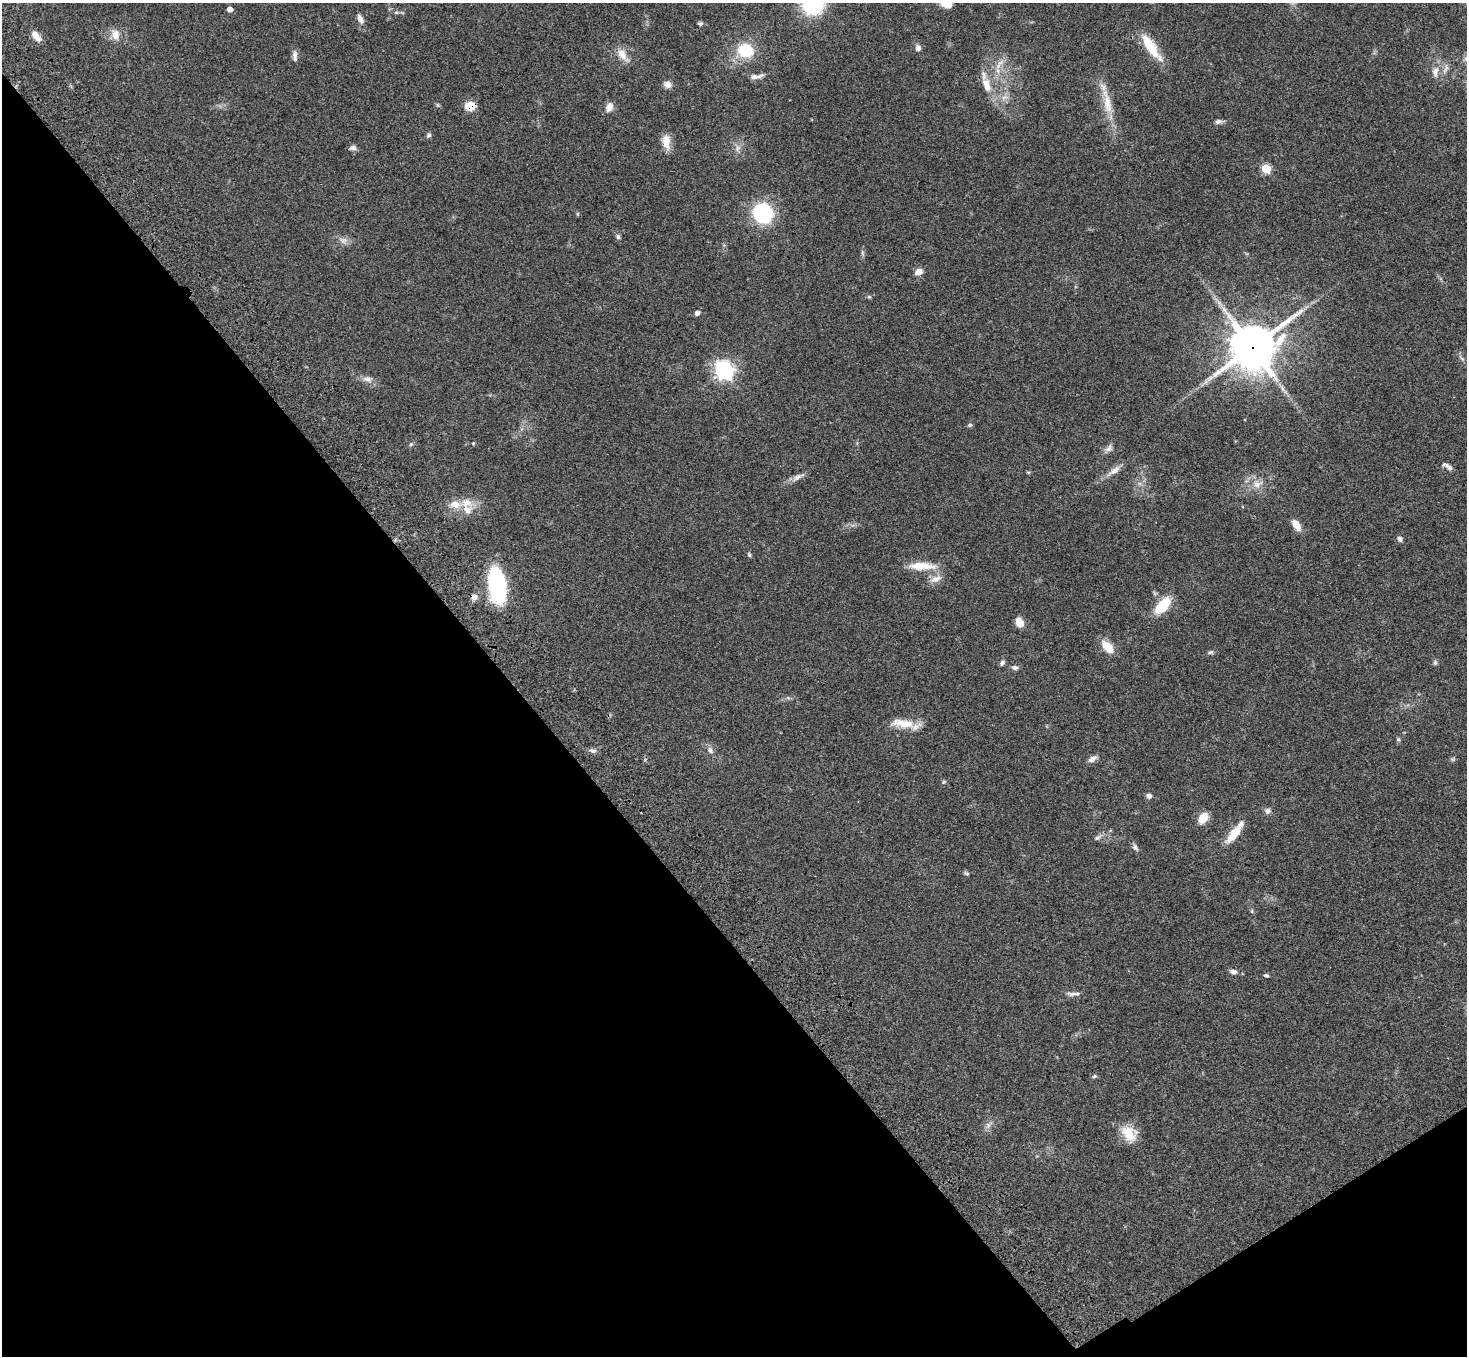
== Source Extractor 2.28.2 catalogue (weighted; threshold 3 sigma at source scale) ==
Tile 14 of 4 x 4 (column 2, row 4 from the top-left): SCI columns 1573-3037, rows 377-1730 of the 6070 x 6030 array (HDU 1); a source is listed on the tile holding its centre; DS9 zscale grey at full resolution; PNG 1469 x 1358 px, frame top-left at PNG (2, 3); no overlay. Shown black and unused: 37% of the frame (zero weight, under 3 of 4 exposures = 6% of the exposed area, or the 3 px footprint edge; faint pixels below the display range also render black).
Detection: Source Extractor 2.28.2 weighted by HDU 2 'WHT'; one run over the whole footprint, this tile lists its part. Background 0.0472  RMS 0.0052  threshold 0.0234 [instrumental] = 3 sigma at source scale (4.5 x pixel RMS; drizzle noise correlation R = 1.50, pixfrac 1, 0.05/0.05 arcsec/px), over >= 5 px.
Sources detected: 90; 2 too faint to see at this stretch — not listed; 3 inside a brighter listed object's ellipse — not listed separately; the other 85 listed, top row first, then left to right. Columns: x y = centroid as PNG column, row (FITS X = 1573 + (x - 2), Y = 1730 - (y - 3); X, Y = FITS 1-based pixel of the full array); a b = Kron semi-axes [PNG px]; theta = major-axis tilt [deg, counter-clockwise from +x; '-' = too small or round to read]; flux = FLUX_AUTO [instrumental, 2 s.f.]
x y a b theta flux
813 4 19 17 28 47
947 5 12 7 -11 6.1
230 9 4 4 - 3.5
396 12 7 5 19 1.1
360 19 12 7 -63 2.8
700 24 6 5 - 1.2
115 35 16 11 -71 5.3
36 36 15 8 -47 4.5
1151 47 37 11 -55 15
918 48 8 7 - 2.1
745 50 14 13 - 21
622 55 22 10 -54 6
295 56 15 6 -88 2.5
1445 69 17 5 68 2.5
998 71 12 6 -85 3.7
1435 72 17 10 80 4.4
756 76 20 6 7 3.1
668 84 10 8 -21 3
987 86 23 11 -73 8.9
1107 102 44 11 -77 13
438 105 5 5 - 0.73
470 106 12 9 5 8
609 107 12 8 68 3.7
1218 121 10 6 11 1.6
429 135 7 5 63 1.1
666 142 20 10 -82 5.9
353 148 11 6 0 1.6
737 148 13 8 -88 3.1
1266 169 5 5 - 26
577 214 6 3 72 0.51
763 214 10 9 - 100
618 236 7 6 - 1.2
343 240 14 9 0 3.2
862 253 10 4 -79 1.1
918 272 9 7 28 3.6
869 297 5 5 - 0.81
697 313 6 5 - 1.9
1252 347 17 16 - 1700
1462 358 13 4 -52 1.4
724 370 8 7 - 230
367 379 14 8 -6 3.3
970 425 7 5 18 0.84
473 443 5 4 - 0.5
411 444 7 5 42 0.86
1109 449 15 7 44 2.5
1449 467 13 6 -38 2.3
1114 471 23 8 35 4.8
1028 472 6 4 0 0.57
797 477 17 7 31 3.2
1257 484 16 12 15 6.5
467 503 21 13 -6 8.6
1296 525 12 7 -55 5.9
1400 539 6 6 - 1.7
749 555 6 5 - 0.92
922 566 38 10 -1 11
936 579 18 9 20 4.4
497 586 34 15 -83 55
474 597 8 8 - 2.9
1162 605 17 9 47 19
1020 623 9 6 -63 7.4
1107 647 17 9 -49 8.2
1210 652 9 5 17 1.1
1002 663 7 5 60 1.6
1435 663 7 5 89 1.1
1015 668 9 6 -1 1.7
903 723 35 10 -6 11
1398 739 6 5 - 0.81
710 750 11 8 -51 2.3
593 751 10 6 -15 1.7
1092 759 13 6 28 2.6
944 782 6 5 - 0.77
1149 796 7 6 - 1.9
1268 811 9 8 - 1.8
1203 818 13 9 52 7.3
1235 833 28 8 53 11
1098 837 12 6 32 1.9
1135 847 10 7 -61 1.6
966 873 7 5 -30 0.91
1252 911 6 5 - 0.77
1233 972 10 7 -9 2.3
1266 975 7 5 -10 0.88
1073 994 20 5 -1 2.2
1094 1076 7 5 5 0.87
988 1125 13 6 47 2.4
1129 1134 22 16 -45 11
Overlapping masked pixels (flux is a lower limit): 3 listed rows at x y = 470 106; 1252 347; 474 597
Isophote crosses this tile's border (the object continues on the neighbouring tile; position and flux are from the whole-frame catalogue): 2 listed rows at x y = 813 4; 947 5